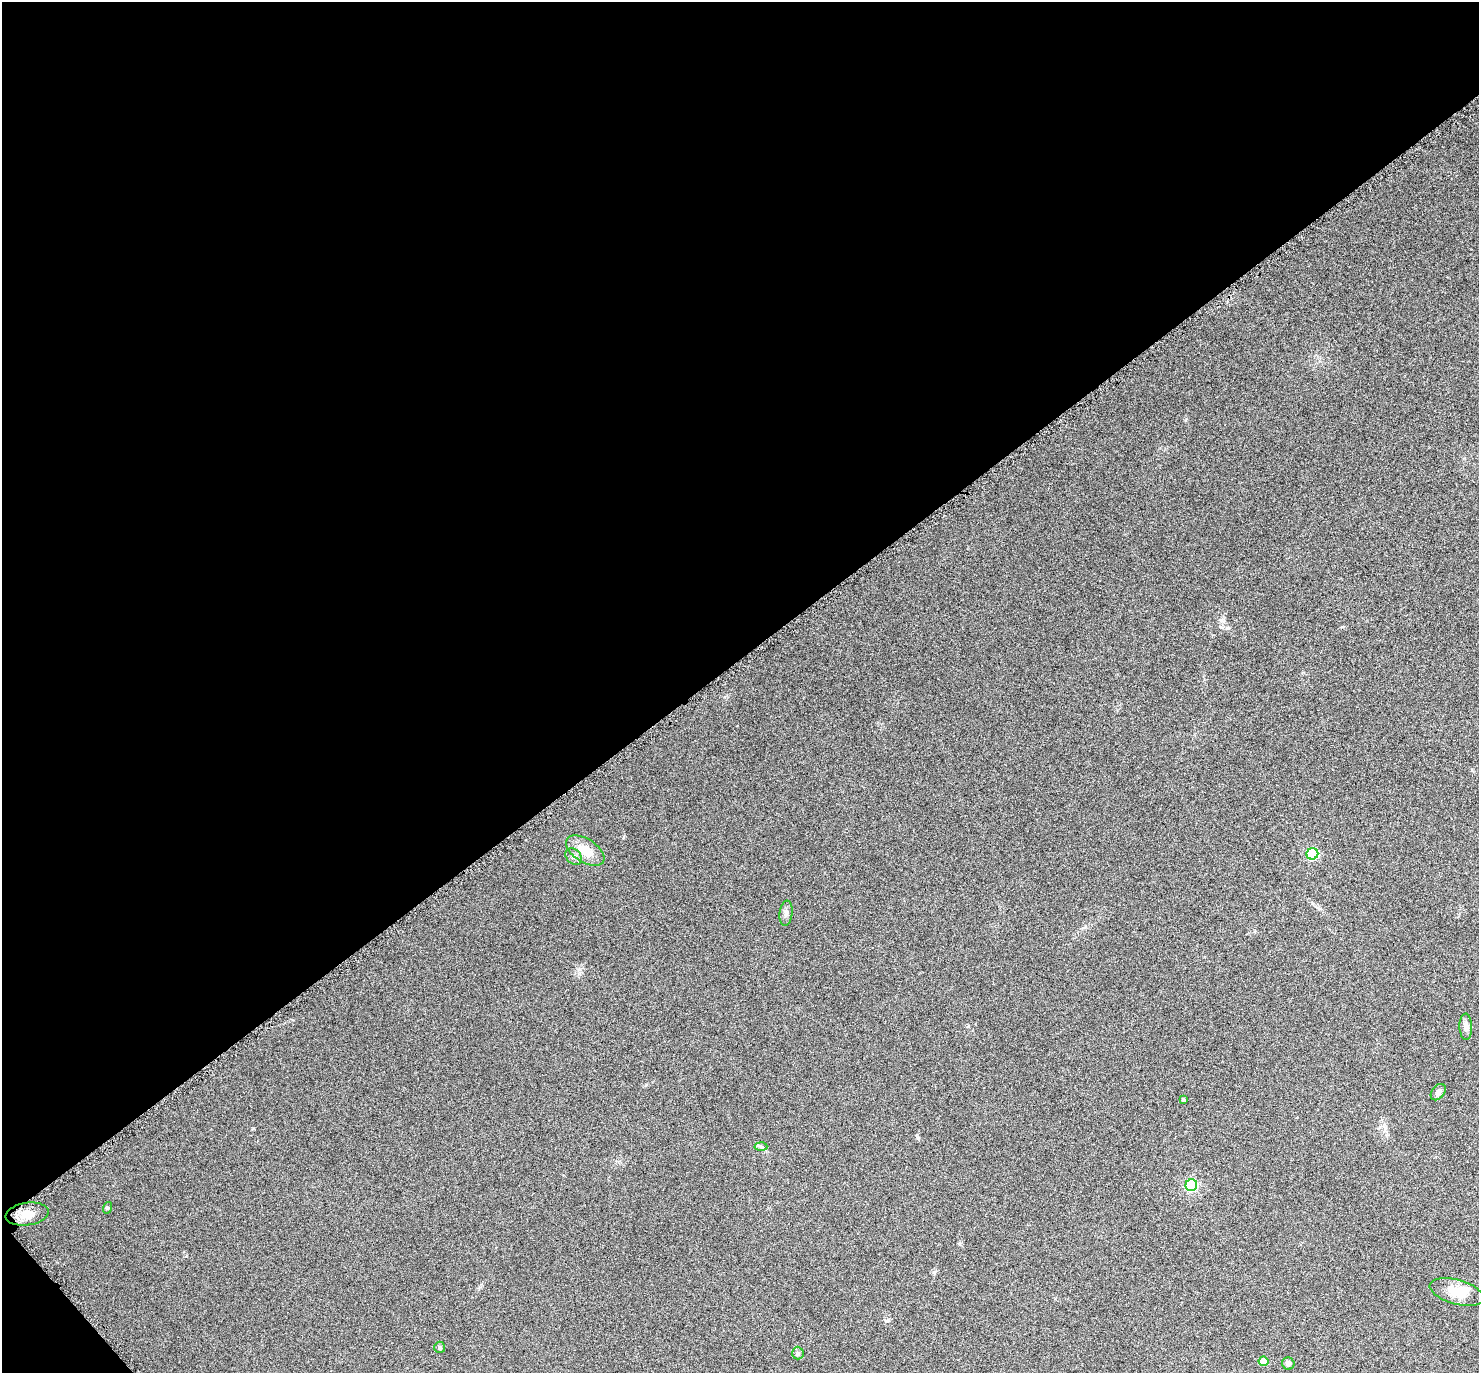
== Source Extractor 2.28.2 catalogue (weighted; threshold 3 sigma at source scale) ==
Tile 1 of 2 x 2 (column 1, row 1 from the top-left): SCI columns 14-1490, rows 1510-2880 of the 2976 x 2984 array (HDU 1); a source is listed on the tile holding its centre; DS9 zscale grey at full resolution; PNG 1481 x 1375 px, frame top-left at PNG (2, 2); each listed source drawn as its Kron ellipse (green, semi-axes under 4 px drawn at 4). Shown black and unused: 48% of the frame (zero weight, under 4 of 8 exposures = <1% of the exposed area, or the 3 px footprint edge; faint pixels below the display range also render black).
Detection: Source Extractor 2.28.2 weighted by HDU 2 'WHT'; one run over the whole footprint, this tile lists its part. Background 0.059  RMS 0.011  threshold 0.0467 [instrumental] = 3 sigma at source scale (4.09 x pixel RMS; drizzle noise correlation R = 1.36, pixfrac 0.8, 0.05/0.05 arcsec/px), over >= 5 px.
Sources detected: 17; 1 inside a brighter listed object's ellipse — not listed separately; the other 16 listed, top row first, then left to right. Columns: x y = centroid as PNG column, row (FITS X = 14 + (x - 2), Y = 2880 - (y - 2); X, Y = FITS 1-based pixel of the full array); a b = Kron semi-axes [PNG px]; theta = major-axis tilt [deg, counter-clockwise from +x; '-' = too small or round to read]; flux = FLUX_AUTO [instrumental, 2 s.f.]
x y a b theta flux
585 851 21 11 -32 19
1312 854 6 5 - 110
574 857 9 7 -44 3.7
786 913 12 6 83 3.7
1466 1027 13 6 -88 4.7
1438 1092 9 6 51 4
1183 1099 3 3 - 1.6
761 1147 6 4 -3 1.7
1191 1185 6 5 - 110
107 1208 6 4 71 1.2
27 1214 22 11 9 14
1457 1292 28 12 -16 19
440 1347 5 5 - 2.1
798 1353 6 6 - 2.1
1263 1361 5 5 - 20
1288 1363 6 6 - 3.2
Unlisted compact peaks at least as high as the median listed source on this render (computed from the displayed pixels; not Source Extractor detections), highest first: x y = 934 1272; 918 1138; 253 1128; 960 1244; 1342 627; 1186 419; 886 1321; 646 1085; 623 838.